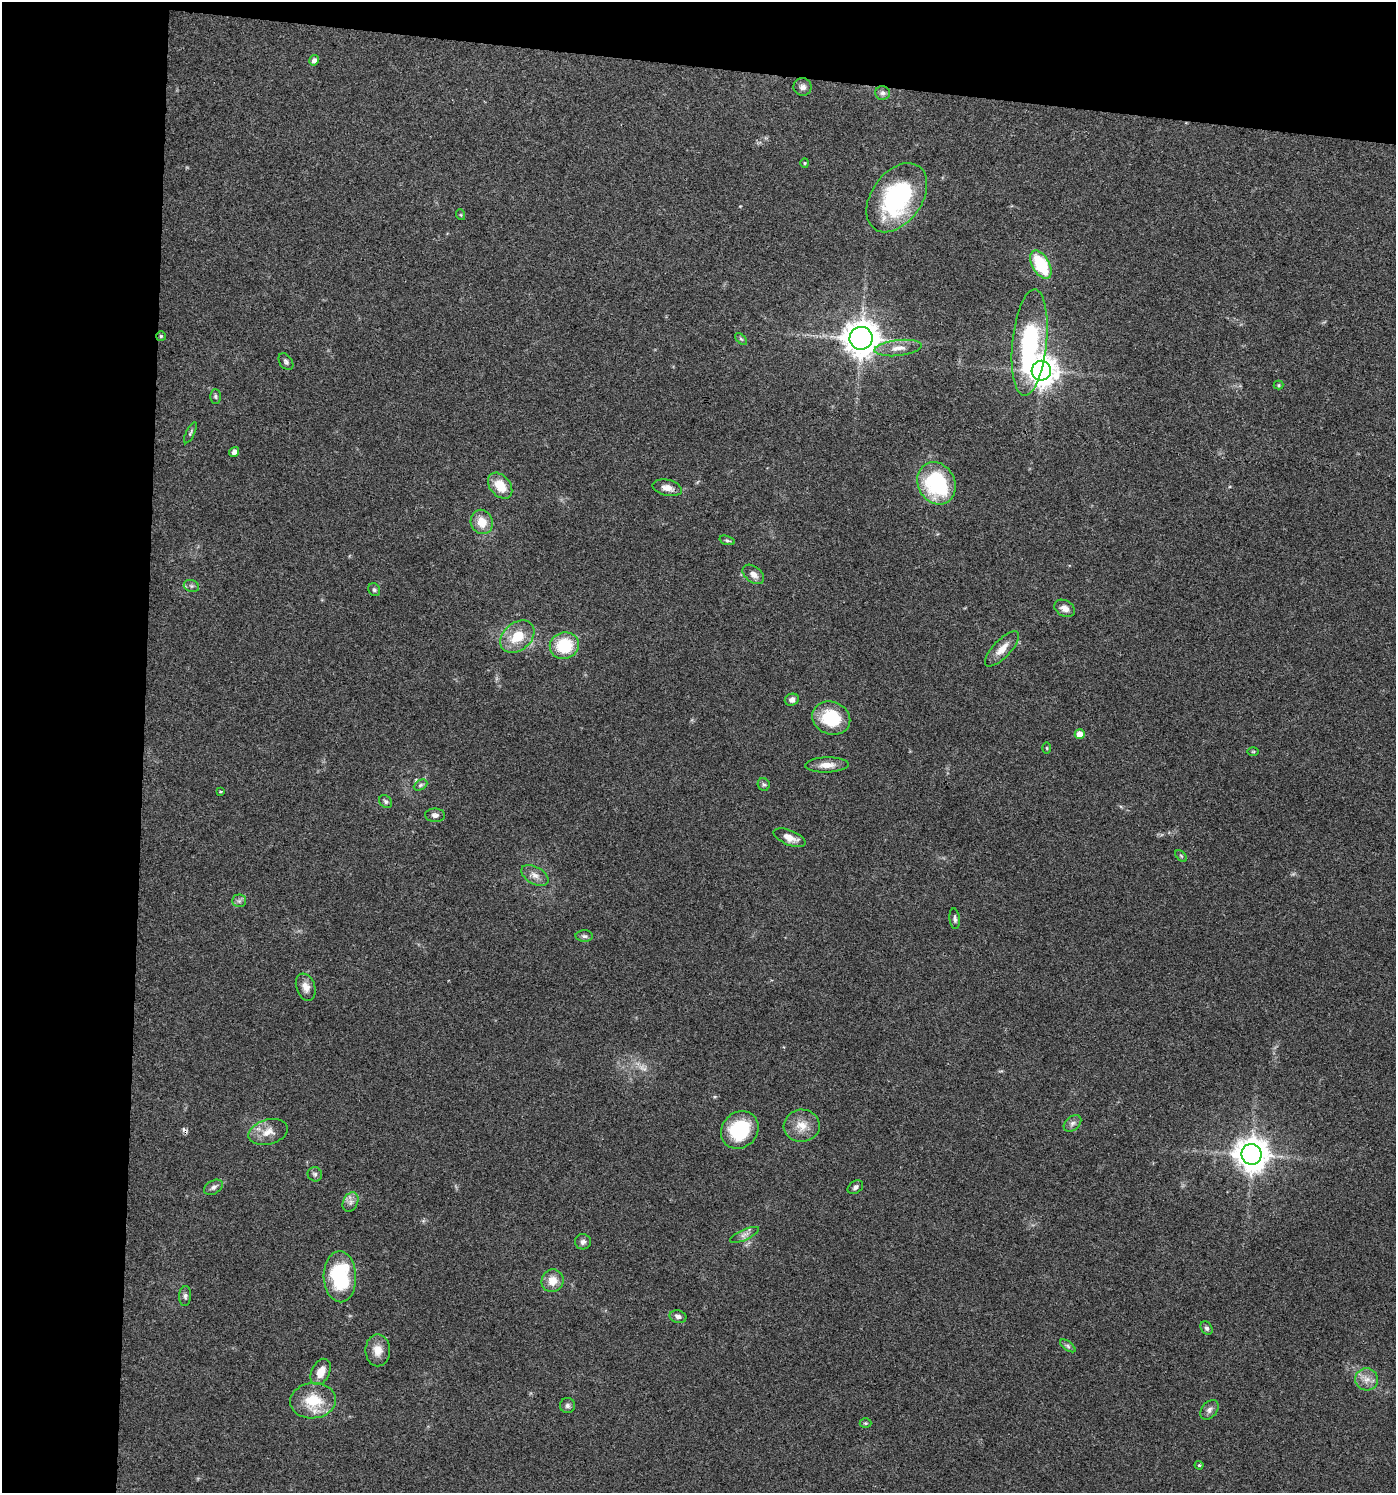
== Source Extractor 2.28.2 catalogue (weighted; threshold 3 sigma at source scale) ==
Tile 1 of 3 x 3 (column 1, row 1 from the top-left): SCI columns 105-1498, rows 2987-4477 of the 4500 x 4479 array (HDU 1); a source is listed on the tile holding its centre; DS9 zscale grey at full resolution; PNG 1398 x 1495 px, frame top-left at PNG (2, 2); each listed source drawn as its Kron ellipse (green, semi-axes under 4 px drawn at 4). Shown black and unused: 15% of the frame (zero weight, under 3 of 4 exposures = <1% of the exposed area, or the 3 px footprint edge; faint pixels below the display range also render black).
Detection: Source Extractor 2.28.2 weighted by HDU 2 'WHT'; one run over the whole footprint, this tile lists its part. Background 0.0804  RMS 0.0056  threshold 0.0252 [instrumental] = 3 sigma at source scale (4.5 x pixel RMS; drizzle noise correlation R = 1.50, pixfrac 1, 0.05/0.05 arcsec/px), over >= 5 px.
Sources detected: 75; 1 too faint to see at this stretch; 1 cosmic-ray / hot-pixel residue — neither listed nor drawn; the other 73 listed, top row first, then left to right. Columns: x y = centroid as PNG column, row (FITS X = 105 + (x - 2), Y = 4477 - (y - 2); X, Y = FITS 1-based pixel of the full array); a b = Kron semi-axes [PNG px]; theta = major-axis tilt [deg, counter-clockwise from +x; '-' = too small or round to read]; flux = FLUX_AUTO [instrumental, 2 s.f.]
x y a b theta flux
314 60 5 5 - 2.6
803 87 9 9 - 2.3
883 93 7 7 - 1.8
805 163 4 4 - 0.59
897 198 38 25 54 72
461 215 5 3 - 0.56
1041 265 15 8 -60 31
161 336 5 5 - 0.75
861 338 11 11 - 1000
741 339 7 4 -44 0.88
1030 343 53 17 84 74
898 348 24 8 6 6.3
286 362 9 6 -55 1.4
1041 371 10 9 - 710
1278 385 5 4 - 0.66
215 396 7 5 -90 1.1
190 433 11 4 63 1.1
234 452 5 4 - 2.8
936 483 22 18 -61 56
500 486 14 10 -50 12
667 488 15 8 -13 4.4
482 522 12 11 - 8.5
727 540 8 4 -17 0.92
753 574 12 8 -37 3.6
191 586 8 6 -20 1.3
374 590 7 5 -55 1.2
1065 608 11 8 -28 4.1
517 637 19 13 40 14
564 646 14 13 - 23
1002 649 23 8 46 6.5
792 700 7 6 - 2.4
831 718 19 16 -22 25
1080 734 5 5 - 5.8
1047 748 5 3 - 0.51
1253 752 6 3 0 0.59
827 765 22 7 2 5.6
764 784 6 6 - 1.2
420 785 7 5 27 1.3
220 791 3 3 - 0.78
386 801 7 5 -46 1.3
435 815 10 6 -2 2
790 838 17 7 -22 5.2
1181 856 7 4 -45 0.79
535 875 15 8 -30 4.1
239 901 7 6 - 1.5
955 919 10 5 -84 1.6
584 936 9 5 -1 1.4
306 987 14 9 -70 4.5
1072 1123 10 7 40 2.2
802 1126 18 16 7 8.4
740 1130 20 17 45 29
268 1132 20 12 16 7.5
1252 1154 10 10 - 1000
315 1174 7 7 - 1.5
213 1187 10 6 30 2
855 1187 8 6 36 1.8
350 1202 10 7 65 2.7
744 1235 16 5 24 2.7
583 1242 8 7 - 2.1
340 1277 25 16 -88 42
552 1281 11 11 - 6.8
185 1296 10 6 86 1.7
678 1317 8 6 -14 2.2
1206 1328 7 5 -57 1.4
1068 1346 9 4 -36 1.3
378 1350 16 12 90 6.3
321 1372 14 9 64 6.7
1367 1379 11 11 - 4.9
313 1401 23 17 6 19
567 1406 7 7 - 1.7
1209 1410 11 7 51 2.5
865 1423 6 5 - 0.77
1199 1465 4 4 - 0.78